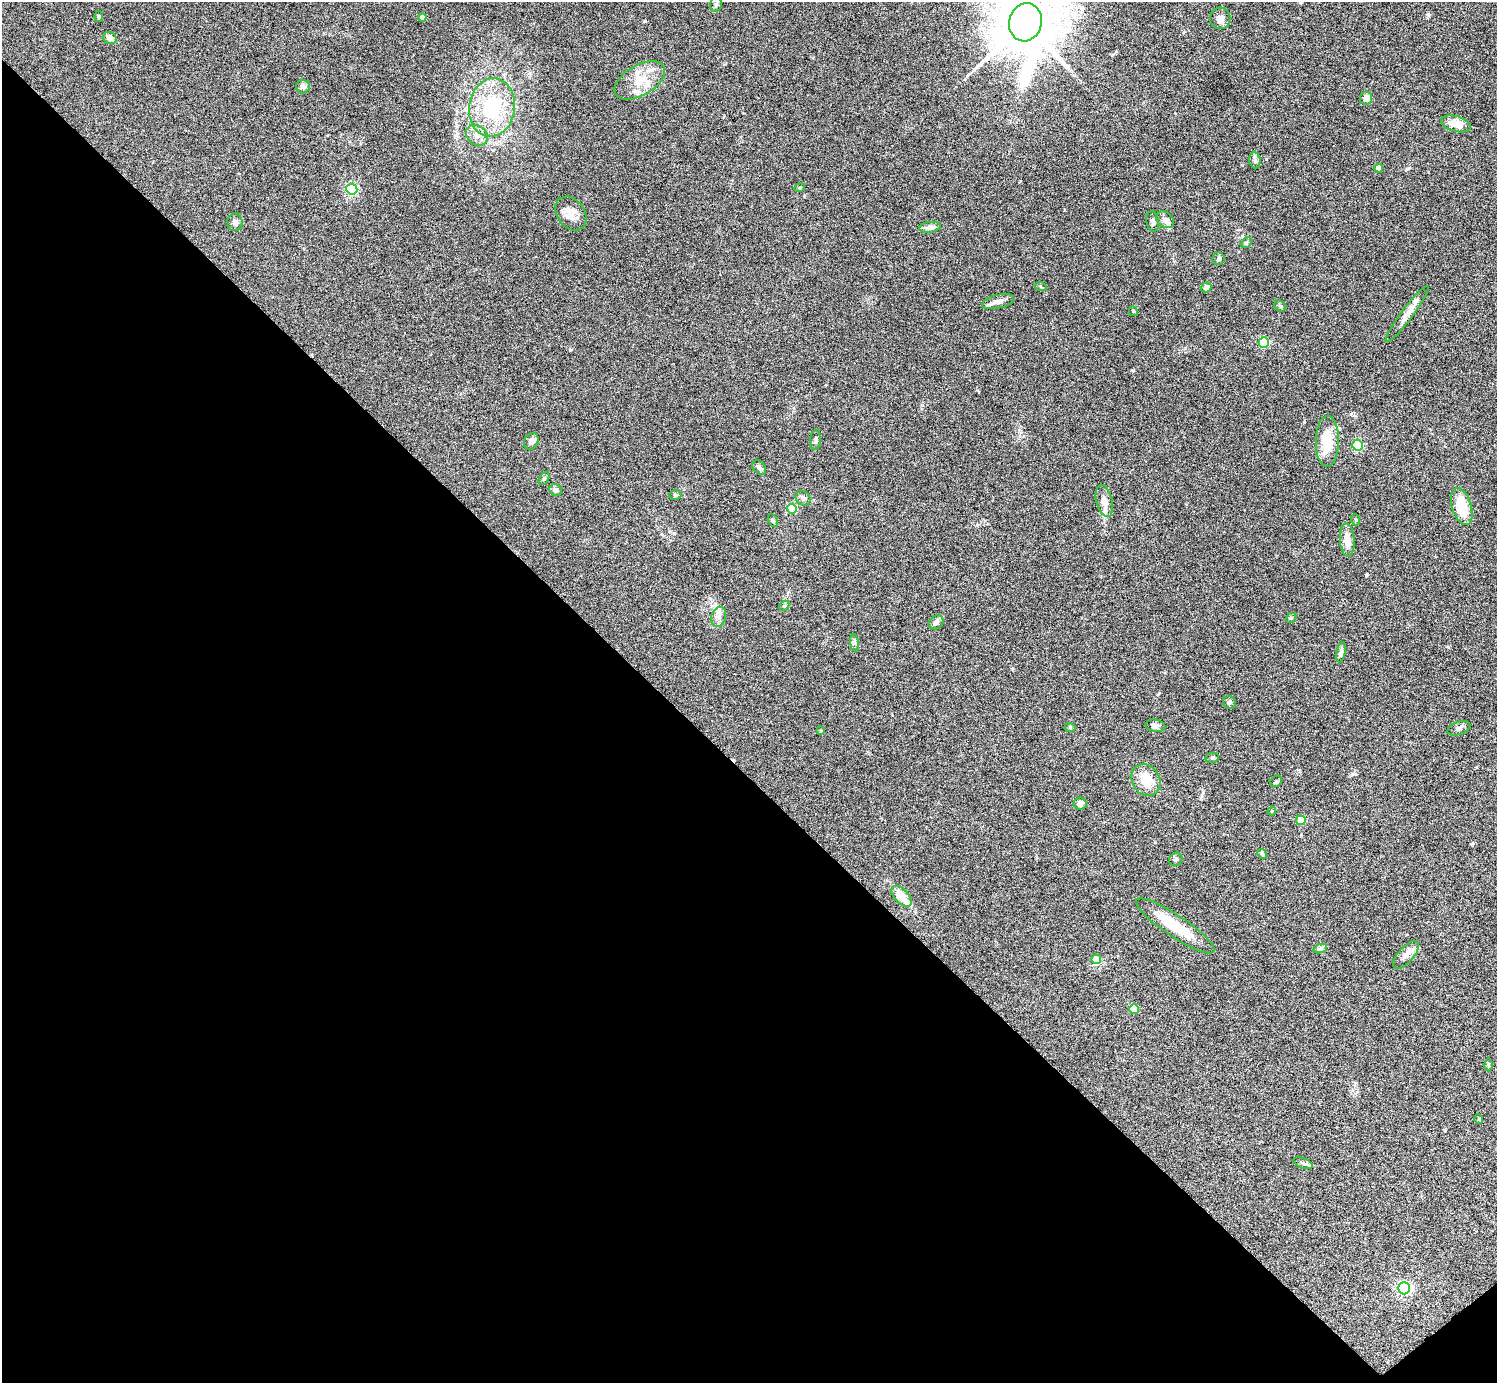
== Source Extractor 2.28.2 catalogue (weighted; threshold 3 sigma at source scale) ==
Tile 14 of 4 x 4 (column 2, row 4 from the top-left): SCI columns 1534-3028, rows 332-1712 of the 6023 x 6019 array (HDU 1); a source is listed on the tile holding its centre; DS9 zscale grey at full resolution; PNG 1499 x 1385 px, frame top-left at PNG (2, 2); each listed source drawn as its Kron ellipse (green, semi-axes under 4 px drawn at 4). Shown black and unused: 44% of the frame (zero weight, under 5 of 9 exposures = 3% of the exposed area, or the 3 px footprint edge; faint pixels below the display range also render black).
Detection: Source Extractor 2.28.2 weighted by HDU 2 'WHT'; one run over the whole footprint, this tile lists its part. Background 0.0498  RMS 0.0042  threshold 0.0172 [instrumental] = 3 sigma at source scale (4.09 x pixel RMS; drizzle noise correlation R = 1.36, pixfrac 0.8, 0.05/0.05 arcsec/px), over >= 5 px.
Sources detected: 79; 1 inside a brighter object's white glare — neither listed nor drawn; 4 inside a brighter listed object's ellipse — not listed separately; the other 74 listed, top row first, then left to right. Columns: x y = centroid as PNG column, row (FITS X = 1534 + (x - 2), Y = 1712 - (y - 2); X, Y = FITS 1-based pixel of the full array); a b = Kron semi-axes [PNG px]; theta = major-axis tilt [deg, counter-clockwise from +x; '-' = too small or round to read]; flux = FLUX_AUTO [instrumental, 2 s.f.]
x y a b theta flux
716 4 7 6 - 0.87
99 16 5 3 - 0.43
422 17 4 4 - 1.7
1220 18 11 10 - 2.3
1025 22 19 16 74 3300
110 38 7 6 - 2.3
640 80 28 15 30 8.6
303 87 7 7 - 1.2
1366 98 6 6 - 2.8
492 107 29 23 81 25
1456 124 15 7 -16 6
477 135 12 9 -42 2.6
1255 160 8 5 -83 0.87
1379 168 4 4 - 3
800 187 5 3 - 0.31
352 189 5 5 - 46
571 214 18 13 -53 4
1165 220 9 7 -40 1.7
1153 221 10 6 -82 1.1
235 222 9 7 -89 1.4
930 227 11 5 7 1.7
1246 243 6 4 43 0.52
1219 259 6 6 - 0.83
1041 287 6 3 -19 0.4
1206 287 5 4 - 1.4
998 301 16 7 14 2.2
1280 306 6 5 - 0.63
1133 311 5 4 - 0.39
1407 314 35 6 53 3.1
1264 342 5 5 - 27
815 440 10 5 84 0.84
531 441 9 6 59 1.7
1327 441 25 11 89 9.5
1357 445 5 5 - 29
759 468 8 5 -46 1.4
544 479 7 4 62 0.62
556 490 6 5 - 1.2
675 495 6 5 - 0.68
803 498 8 6 -42 1.1
1104 501 16 8 -76 2.6
1462 507 19 9 -73 9.8
792 509 5 5 - 16
773 520 7 4 -63 0.54
1356 520 5 3 - 0.33
1347 540 16 7 -86 4.5
784 606 6 4 44 0.5
719 617 10 7 72 1.8
1291 618 5 4 - 0.48
936 622 8 6 38 1.3
854 643 9 4 -82 0.79
1341 652 10 4 78 1.2
1229 702 7 6 - 0.78
1155 726 10 6 -10 1.4
1070 727 6 4 -2 0.46
1459 728 12 6 20 1.2
821 731 4 3 - 0.31
1212 758 7 5 12 0.65
1146 780 17 13 -62 7.6
1276 781 6 5 - 0.55
1080 804 6 6 - 1.7
1272 811 4 3 - 0.36
1301 820 5 5 - 12
1262 854 5 4 - 0.52
1176 859 7 6 - 0.76
901 896 12 7 -46 5.7
1175 926 46 10 -34 14
1320 949 7 4 19 0.78
1406 955 17 8 49 2.6
1096 959 5 4 - 5.1
1134 1009 5 4 - 12
1488 1065 6 4 -89 0.49
1479 1119 5 3 - 0.31
1303 1163 10 5 -19 0.99
1404 1288 6 6 - 76
Isophote crosses this tile's border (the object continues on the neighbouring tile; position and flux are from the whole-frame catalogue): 1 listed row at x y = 1025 22
Unlisted compact peaks at least as high as the median listed source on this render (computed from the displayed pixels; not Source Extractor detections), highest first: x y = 645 21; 1366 575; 674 533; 1428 15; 570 350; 1353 774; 1407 169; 1472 844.